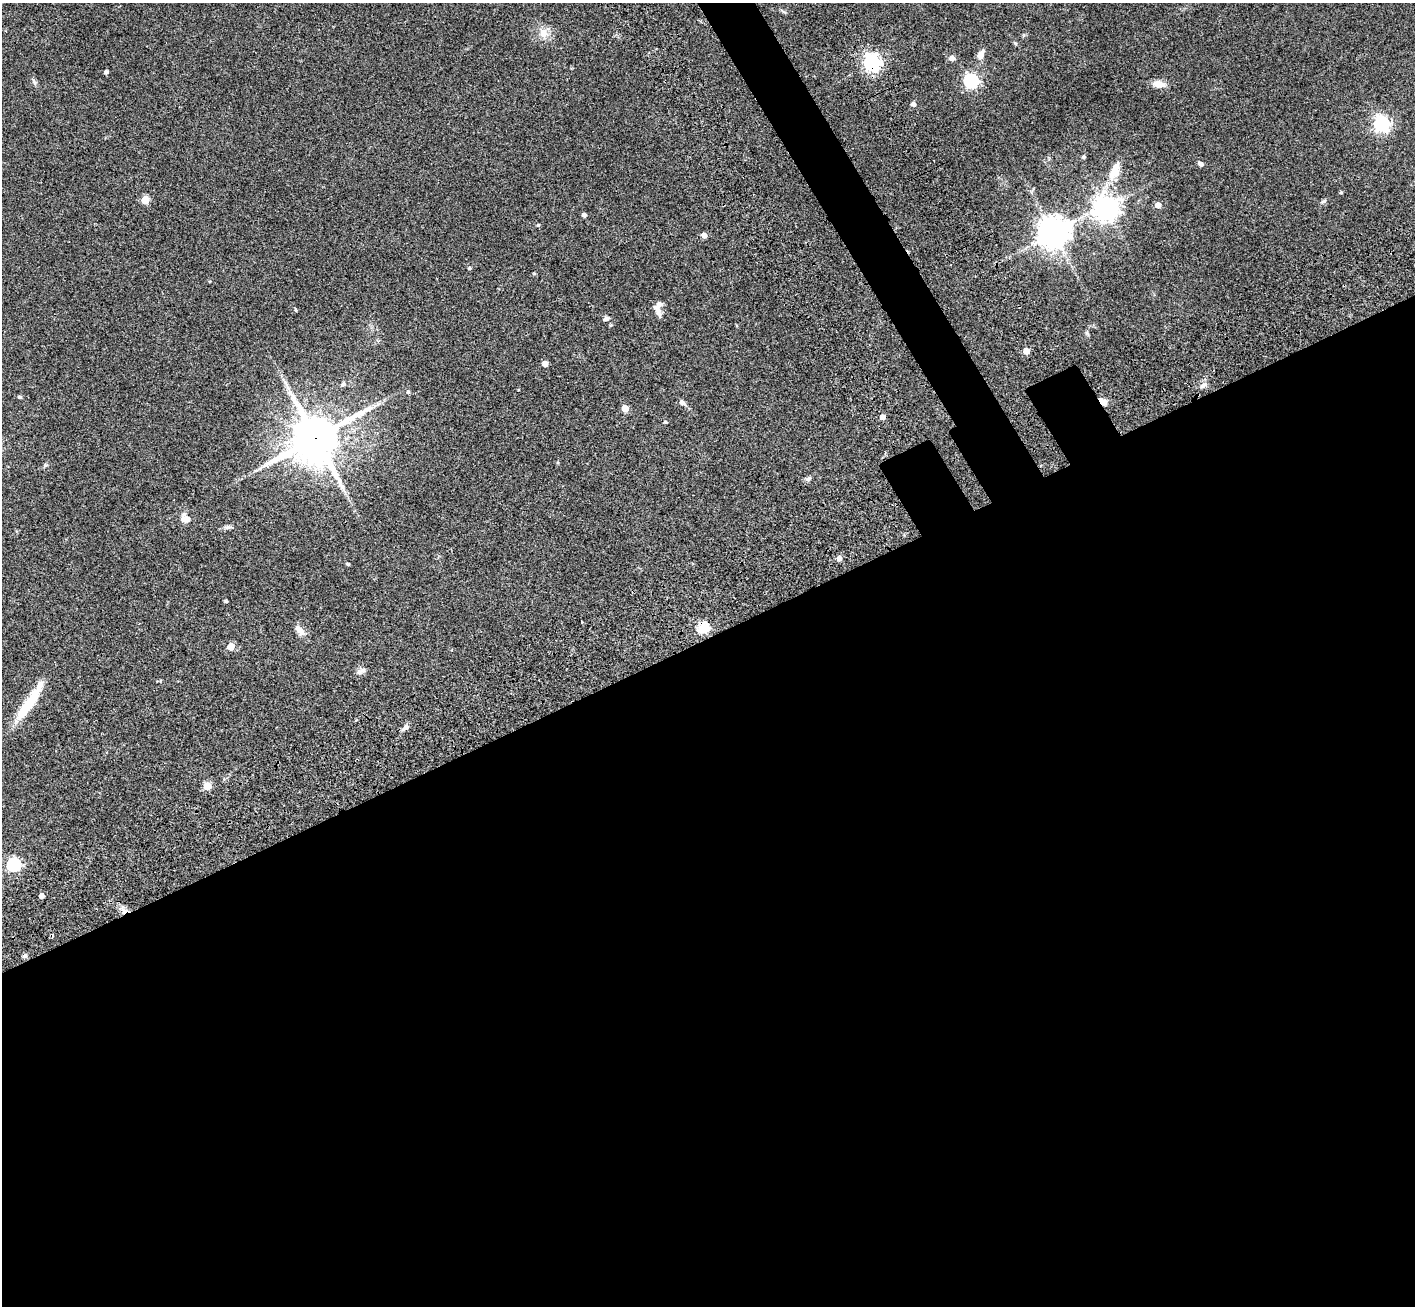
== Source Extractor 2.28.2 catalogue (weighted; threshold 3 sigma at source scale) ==
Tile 15 of 4 x 4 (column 3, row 4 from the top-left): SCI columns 2988-4400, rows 442-1745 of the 5971 x 5965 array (HDU 1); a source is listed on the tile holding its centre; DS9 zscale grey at full resolution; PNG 1417 x 1308 px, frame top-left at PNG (2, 3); no overlay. Shown black and unused: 54% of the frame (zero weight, under 3 of 4 exposures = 9% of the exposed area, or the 3 px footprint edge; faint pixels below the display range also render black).
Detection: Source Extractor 2.28.2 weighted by HDU 2 'WHT'; one run over the whole footprint, this tile lists its part. Background 0.0324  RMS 0.0051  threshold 0.0228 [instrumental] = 3 sigma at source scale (4.5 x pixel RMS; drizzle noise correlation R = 1.50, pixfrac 1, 0.05/0.05 arcsec/px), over >= 5 px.
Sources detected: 64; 1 cosmic-ray / hot-pixel residue — not listed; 3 inside a brighter listed object's ellipse — not listed separately; the other 60 listed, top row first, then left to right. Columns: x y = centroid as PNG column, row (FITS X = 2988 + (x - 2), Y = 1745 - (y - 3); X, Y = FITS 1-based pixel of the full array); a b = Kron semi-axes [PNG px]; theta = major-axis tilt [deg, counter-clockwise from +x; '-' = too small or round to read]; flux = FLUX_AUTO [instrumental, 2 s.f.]
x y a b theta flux
543 33 12 10 -51 4.9
1015 43 6 4 -18 0.55
981 55 11 7 63 3.3
952 58 5 5 - 3
872 62 6 6 - 190
106 72 4 4 - 1.1
971 81 6 6 - 110
34 82 9 5 -63 1.1
1159 84 13 8 -10 4.7
913 104 6 5 - 1.3
1381 124 6 6 - 140
1084 157 4 4 - 0.85
1200 164 7 5 -34 1.6
1114 171 23 10 64 9
1341 192 4 3 - 0.61
145 200 5 5 - 16
1323 201 10 4 24 0.95
1158 205 5 4 - 4.9
1106 208 8 8 - 440
584 215 4 4 - 1.8
538 225 4 4 - 0.58
1053 233 10 9 - 740
704 235 6 6 - 1.8
469 268 4 4 - 0.88
534 274 4 4 - 0.52
657 308 16 9 -66 3.2
295 310 4 4 - 0.62
606 319 7 5 13 1.3
611 325 4 4 - 0.5
1087 332 7 4 71 0.79
1026 351 5 4 - 7.1
545 364 4 4 - 3.8
343 384 8 5 49 1.1
1202 386 9 7 44 1.9
408 392 5 4 - 1.1
19 397 6 4 -26 0.66
1102 401 9 6 -40 3.2
682 402 9 6 -40 1.7
625 408 5 5 - 10
883 417 5 4 - 3.1
665 422 4 3 - 0.61
315 438 17 16 - 1700
45 465 5 5 - 0.73
808 479 9 6 39 1.2
185 518 11 10 - 4.7
227 527 11 5 10 1.4
839 558 7 6 - 1.8
348 564 4 4 - 0.53
226 601 3 3 - 0.69
703 628 6 5 - 43
299 630 13 7 -46 3.9
231 646 5 5 - 10
359 672 8 7 - 1.6
28 705 49 10 55 18
405 728 10 6 43 1.8
207 786 5 5 - 14
14 865 6 6 - 78
42 896 4 4 - 2.8
124 910 11 9 -48 3.3
25 956 7 6 - 1.1
Overlapping masked pixels (flux is a lower limit): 5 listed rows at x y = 872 62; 1102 401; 315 438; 703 628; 124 910